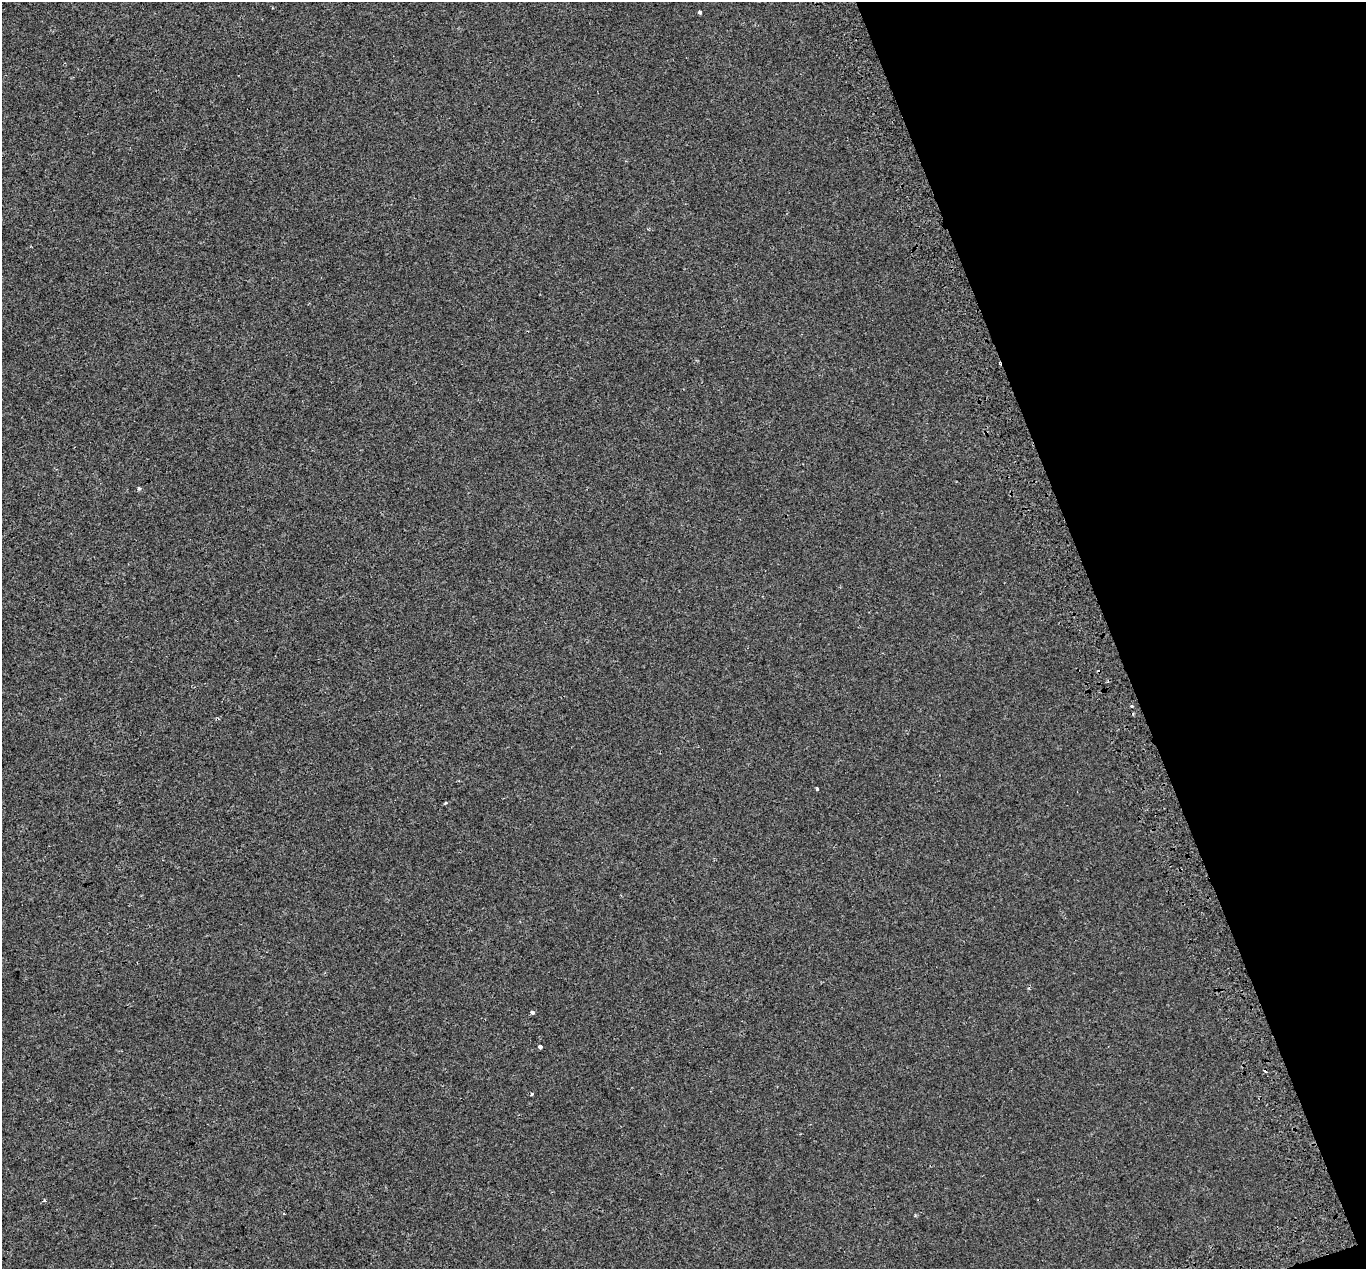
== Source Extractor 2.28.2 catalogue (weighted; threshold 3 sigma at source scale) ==
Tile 12 of 4 x 4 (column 4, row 3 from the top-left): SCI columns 4153-5516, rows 1413-2679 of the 5607 x 5418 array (HDU 1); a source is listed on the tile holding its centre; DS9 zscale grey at full resolution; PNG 1368 x 1271 px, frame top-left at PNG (2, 2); no overlay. Shown black and unused: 19% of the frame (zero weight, under 2 of 3 exposures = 5% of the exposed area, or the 3 px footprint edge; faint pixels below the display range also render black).
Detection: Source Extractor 2.28.2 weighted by HDU 2 'WHT'; one run over the whole footprint, this tile lists its part. Background 0.00107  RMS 0.0036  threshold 0.0161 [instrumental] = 3 sigma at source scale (4.5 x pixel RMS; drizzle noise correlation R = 1.50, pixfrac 1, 0.0396/0.0396 arcsec/px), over >= 5 px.
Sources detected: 12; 3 cosmic-ray / hot-pixel residue — not listed; the other 9 listed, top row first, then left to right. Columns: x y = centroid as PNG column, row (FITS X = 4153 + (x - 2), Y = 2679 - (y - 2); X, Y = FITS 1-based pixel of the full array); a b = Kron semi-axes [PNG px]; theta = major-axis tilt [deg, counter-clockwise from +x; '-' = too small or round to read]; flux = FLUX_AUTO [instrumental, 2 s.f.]
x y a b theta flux
700 12 4 3 - 0.97
139 488 5 4 - 0.51
1132 706 3 3 - 1.7
817 789 3 2 - 0.47
445 803 4 3 - 0.5
532 1012 4 3 - 2.3
540 1047 4 4 - 1.5
532 1094 3 3 - 1.2
44 1201 3 3 - 1.3